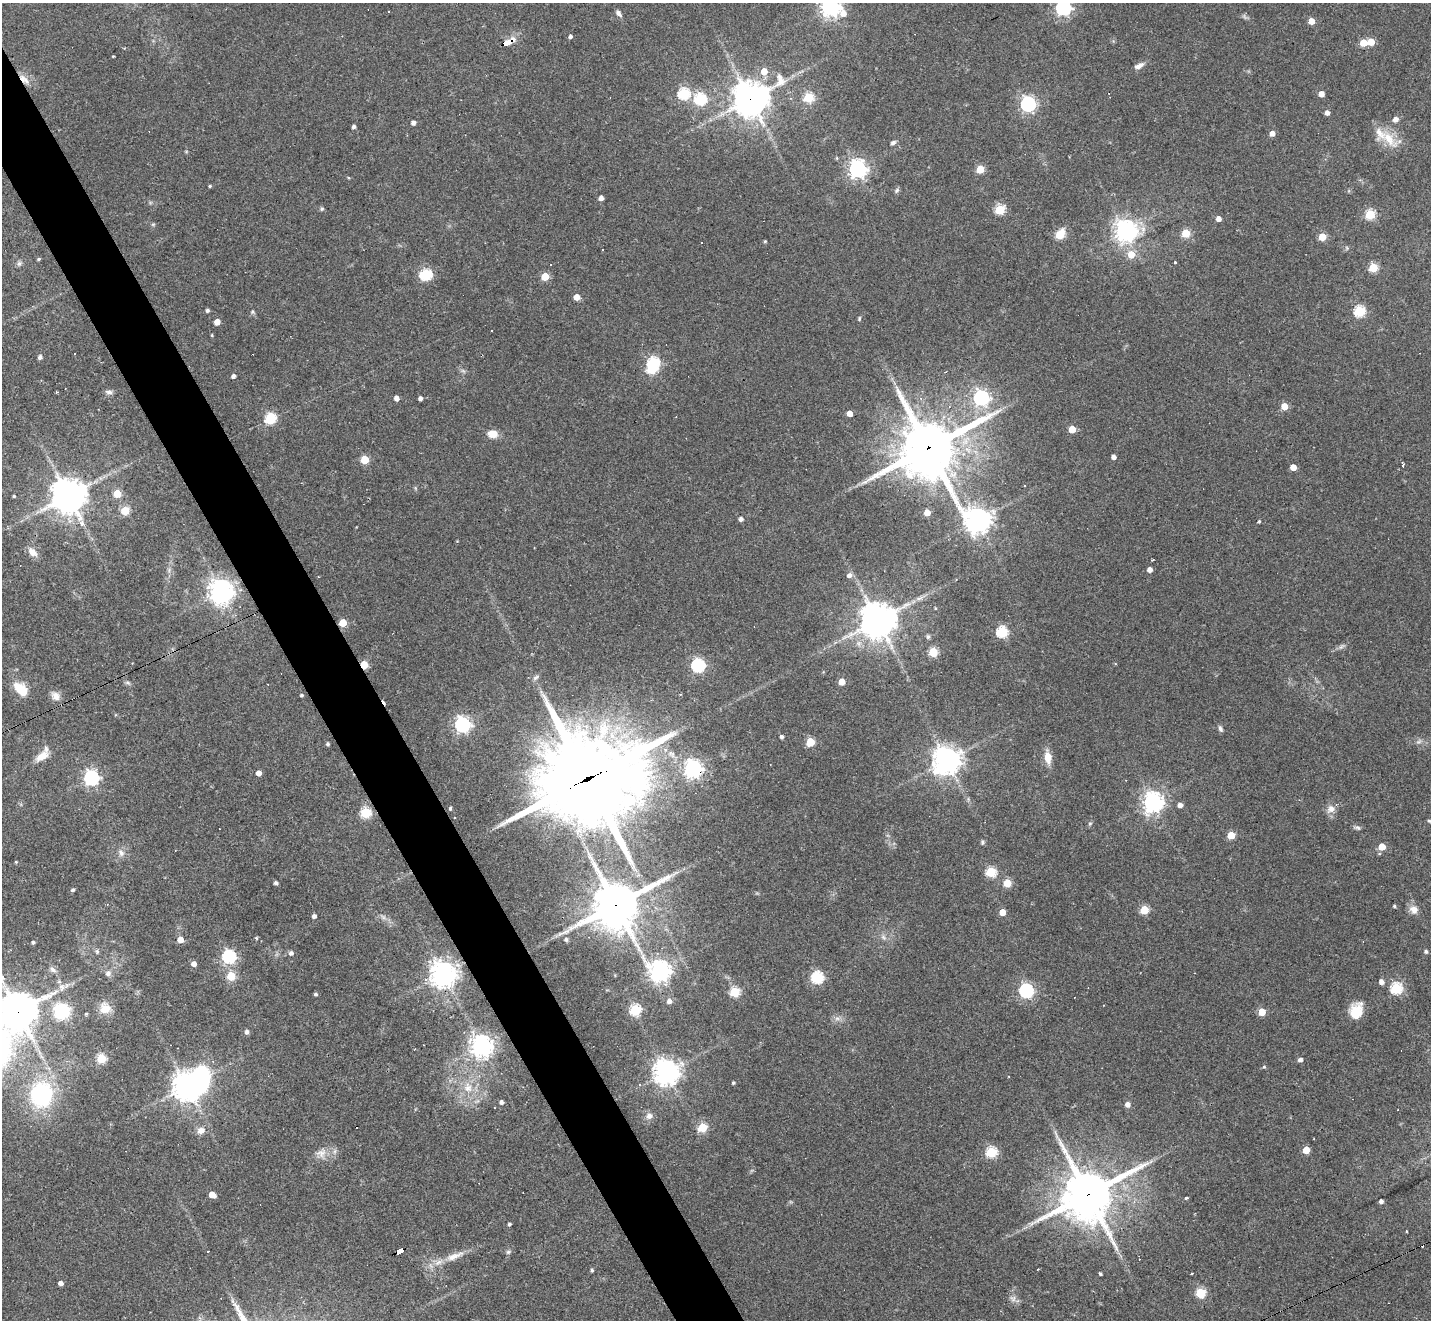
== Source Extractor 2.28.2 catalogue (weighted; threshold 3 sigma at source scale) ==
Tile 11 of 4 x 4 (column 3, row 3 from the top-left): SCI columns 2861-4289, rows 1603-2920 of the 5719 x 5707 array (HDU 1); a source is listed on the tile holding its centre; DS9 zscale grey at full resolution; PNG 1433 x 1322 px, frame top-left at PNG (2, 3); no overlay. Shown black and unused: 4% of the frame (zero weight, under 2 of 3 exposures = <1% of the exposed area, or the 3 px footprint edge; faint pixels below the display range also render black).
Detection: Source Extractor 2.28.2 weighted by HDU 2 'WHT'; one run over the whole footprint, this tile lists its part. Background 0.0432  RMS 0.005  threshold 0.0224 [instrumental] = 3 sigma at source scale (4.5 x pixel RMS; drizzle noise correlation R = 1.50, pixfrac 1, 0.05/0.05 arcsec/px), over >= 5 px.
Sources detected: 233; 2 too faint to see at this stretch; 3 inside a brighter object's white glare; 16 cosmic-ray / hot-pixel residue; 1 long thin detection or spike segment (spike, bleed or trail) — not listed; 1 inside a brighter listed object's ellipse — not listed separately; the other 210 listed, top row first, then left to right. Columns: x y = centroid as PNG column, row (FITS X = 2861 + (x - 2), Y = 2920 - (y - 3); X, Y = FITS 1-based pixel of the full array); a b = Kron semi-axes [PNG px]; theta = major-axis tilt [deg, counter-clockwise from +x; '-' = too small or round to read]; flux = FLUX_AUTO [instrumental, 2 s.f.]
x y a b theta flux
830 6 7 7 - 320
1063 8 6 6 - 150
619 13 10 6 -49 1.6
843 13 8 6 -59 5.3
1311 21 5 4 - 8.1
570 36 4 3 - 1.5
507 42 9 4 24 160
1371 42 5 5 - 12
1363 43 5 5 - 13
113 56 3 2 - 0.4
1139 66 14 6 26 2.5
764 71 5 5 - 8.1
24 79 17 7 -41 4.6
684 94 6 6 - 55
1321 94 4 4 - 4.7
808 97 5 5 - 33
700 99 6 6 - 61
750 99 12 11 - 1000
1028 104 6 6 - 150
1327 113 4 4 - 2.6
1395 119 6 5 - 2.7
413 123 4 4 - 2
354 127 4 3 - 1.4
1272 133 5 4 - 3.5
1389 139 33 14 -48 12
893 143 7 5 24 1.3
837 158 5 3 - 0.52
857 169 7 7 - 240
980 169 5 5 - 17
210 186 4 3 - 0.62
897 190 8 6 47 1.1
601 198 4 4 - 2.9
322 209 6 6 - 0.82
1000 210 5 5 - 35
1370 214 5 5 - 36
1219 219 4 4 - 3.2
153 224 6 4 0 0.65
1125 231 7 7 - 380
1186 233 5 5 - 17
1060 235 6 5 - 26
1322 237 5 5 - 13
765 241 4 4 - 0.52
701 243 2 2 - 0.38
1347 248 6 3 -71 0.61
602 250 2 2 - 0.37
1131 254 6 6 - 8.4
39 259 5 3 - 0.69
1175 262 3 3 - 1
19 263 8 7 - 1.3
1373 267 5 5 - 26
425 274 6 5 - 58
545 276 5 5 - 15
577 297 5 4 - 6.4
207 310 4 4 - 1.2
1359 311 5 5 - 49
253 312 6 5 - 0.8
859 319 6 4 88 0.66
217 322 5 4 - 5
491 331 3 2 - 0.66
212 335 4 3 - 0.47
40 357 5 4 - 1.5
653 363 6 5 - 67
233 376 4 4 - 1.7
898 391 15 7 -62 3.9
109 392 9 6 -4 1.8
396 398 4 4 - 3.2
420 398 4 4 - 1.7
981 398 6 6 - 150
1284 406 5 5 - 9.2
849 413 5 4 - 4.3
270 418 7 5 72 51
1072 429 5 5 - 13
492 434 10 7 -2 7
928 448 21 18 32 2800
1114 457 4 4 - 2.8
365 460 5 5 - 19
1403 465 4 3 - 2.5
1293 467 4 4 - 7.7
1025 486 3 3 - 3.6
415 488 6 4 -71 0.62
117 494 5 5 - 13
14 496 3 3 - 0.6
69 496 11 10 - 1100
125 511 5 5 - 20
927 512 5 5 - 6.5
741 519 4 4 - 2
978 520 10 8 -34 510
1259 521 4 3 - 0.6
457 541 3 3 - 0.36
33 552 13 9 -42 4
1150 570 4 4 - 3.3
849 575 6 6 - 2.2
221 591 8 8 - 530
935 608 4 3 - 0.43
878 620 12 11 - 1000
343 623 5 5 - 15
1002 632 5 5 - 54
928 637 6 5 - 1.2
1341 646 10 5 41 1.5
933 652 5 5 - 26
364 665 5 4 - 16
698 665 6 6 - 94
536 677 9 5 36 1.3
842 682 5 5 - 8.4
128 683 9 5 -26 1.1
21 690 18 10 -46 11
302 695 3 3 - 0.9
55 696 14 10 -45 3.7
462 725 6 6 - 150
1220 729 8 5 -68 1.2
781 737 4 3 - 1.3
810 742 5 5 - 22
1419 742 9 5 32 1.3
328 744 4 3 - 1.1
42 756 17 8 35 6.9
1048 757 13 7 -82 7
947 760 10 9 - 570
693 769 7 7 - 210
259 773 4 4 - 3.3
91 778 6 6 - 150
588 779 37 28 21 8700
1153 802 7 7 - 330
1180 805 4 4 - 2.6
450 808 5 3 - 0.61
1331 809 12 9 36 3.8
365 813 5 5 - 41
1429 821 5 4 - 0.65
1090 824 6 5 - 0.74
1357 828 9 5 -14 1.2
1231 835 5 5 - 13
982 842 6 5 - 0.92
1382 847 5 5 - 12
121 853 11 8 -62 2.7
16 862 4 3 - 0.45
991 872 5 5 - 37
276 883 4 4 - 1.5
1007 883 5 5 - 18
73 890 4 4 - 0.94
616 905 17 15 35 2100
1394 906 4 3 - 0.78
1144 910 5 5 - 25
1414 910 12 11 - 3.7
1002 912 5 4 - 7.7
314 916 4 4 - 1.8
383 917 7 6 - 1.5
883 937 9 6 -49 1.7
257 938 5 3 - 0.56
566 939 6 5 - 1.3
180 940 5 4 - 7.1
33 942 3 3 - 1.1
97 951 7 5 -87 1
1426 951 4 4 - 1.2
291 953 5 5 - 1.6
229 956 6 6 - 98
194 964 4 4 - 3.1
53 970 10 6 -34 2
660 971 8 7 - 360
108 973 9 8 - 2.1
443 974 8 8 - 590
231 976 5 5 - 23
817 977 6 6 - 63
1381 982 5 5 - 2.9
61 987 12 9 85 3.5
1396 988 6 5 - 55
1026 990 6 6 - 110
735 992 5 5 - 39
315 994 5 4 - 0.74
669 1001 6 5 - 2.5
105 1008 15 14 - 7.1
635 1010 6 5 - 50
18 1011 10 10 - 1100
62 1011 22 21 - 25
1262 1012 5 5 - 13
1356 1012 17 13 83 11
837 1018 7 6 - 1.8
247 1032 5 5 - 1.6
482 1046 7 7 - 400
101 1059 5 5 - 28
1300 1060 5 4 - 2
1264 1067 5 4 - 0.75
666 1072 9 8 - 480
733 1083 3 3 - 0.82
639 1084 4 4 - 0.9
187 1086 9 8 - 630
468 1088 15 13 -77 8.2
42 1095 20 18 86 66
502 1102 4 4 - 1.6
1128 1105 5 5 - 2.9
649 1116 9 8 - 2.8
703 1127 5 5 - 29
201 1130 11 8 17 3.4
1306 1150 5 5 - 12
991 1152 5 5 - 46
321 1153 16 14 40 5.6
1088 1194 19 17 26 2200
212 1195 6 4 -31 6.5
1186 1198 3 3 - 4.3
1381 1201 4 4 - 1.9
509 1224 3 3 - 1.1
1406 1231 3 2 - 0.49
208 1251 3 3 - 2.3
400 1251 8 4 26 66
508 1252 7 5 16 1.1
454 1256 29 9 21 7.8
592 1270 4 4 - 0.96
1192 1273 3 3 - 0.79
1100 1274 3 3 - 0.79
61 1283 4 4 - 2.4
1201 1293 6 5 - 33
1013 1298 9 9 - 2.4
Overlapping masked pixels (flux is a lower limit): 12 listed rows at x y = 507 42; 24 79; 750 99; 928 448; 343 623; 364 665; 693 769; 588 779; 616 905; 18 1011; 1088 1194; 400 1251
Isophote crosses this tile's border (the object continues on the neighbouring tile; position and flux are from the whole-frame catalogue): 3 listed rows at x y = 830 6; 1063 8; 1429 821